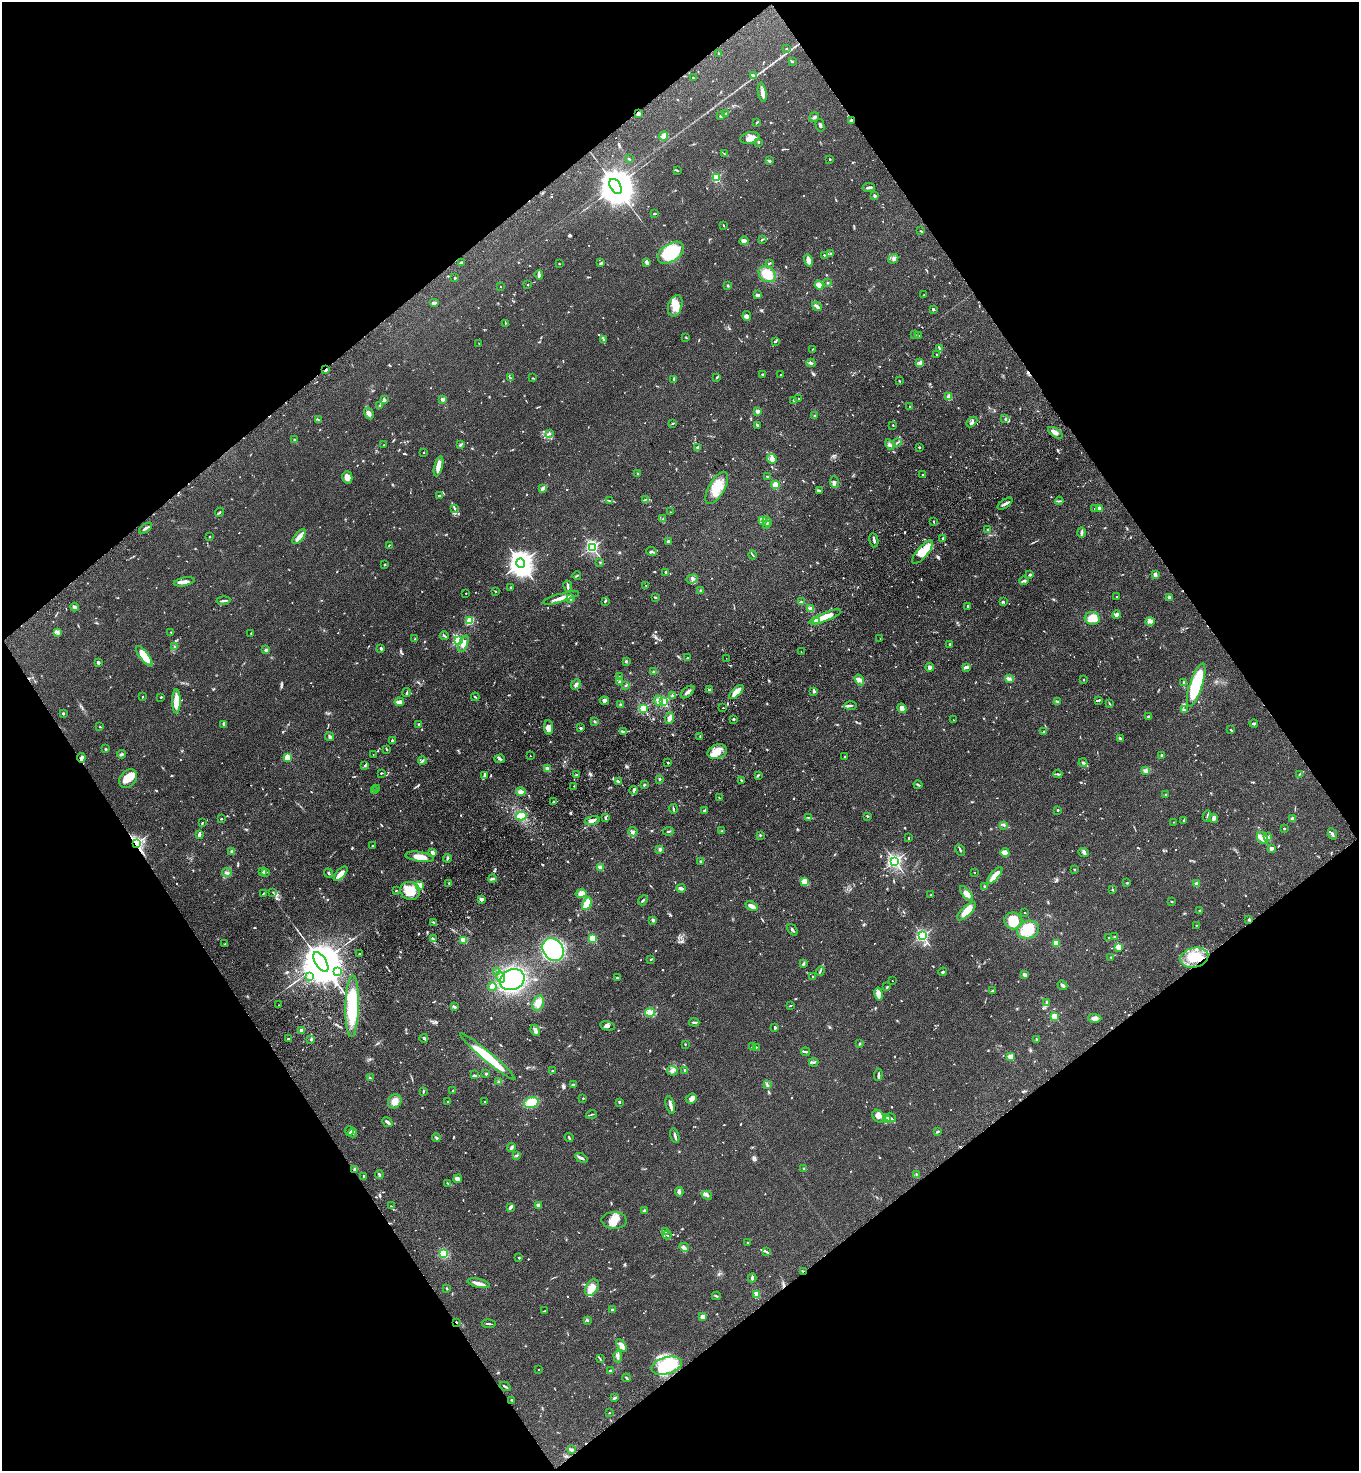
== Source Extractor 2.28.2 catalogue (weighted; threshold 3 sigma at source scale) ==
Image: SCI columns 374-5800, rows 101-5974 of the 6036 x 6074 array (HDU 1 of 3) = the unmasked area's bounding box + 8 px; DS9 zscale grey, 4 x 4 block average (1 PNG px = mean of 4 x 4 image px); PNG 1361 x 1473 px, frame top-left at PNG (2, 2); each listed source drawn as its Kron ellipse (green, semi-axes under 4 px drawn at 4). Shown black and unused: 49% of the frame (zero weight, under 3 of 4 exposures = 6% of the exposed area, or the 3 px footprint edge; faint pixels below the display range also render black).
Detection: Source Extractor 2.28.2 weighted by HDU 2 'WHT'. Background 0.0845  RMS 0.0065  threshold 0.0292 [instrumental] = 3 sigma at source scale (4.5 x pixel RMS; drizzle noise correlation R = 1.50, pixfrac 1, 0.05/0.05 arcsec/px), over >= 5 px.
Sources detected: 1087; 4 too faint to see at this stretch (4 x 4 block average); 7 inside a brighter object's white glare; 11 cosmic-ray / hot-pixel residue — neither listed nor drawn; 28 coinciding with a brighter row at this scale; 54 inside a brighter listed object's ellipse — not listed separately; of the other 983, all 500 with FLUX_AUTO >= 2.44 (the completeness limit of this list) listed and drawn (483 fainter detections not listed), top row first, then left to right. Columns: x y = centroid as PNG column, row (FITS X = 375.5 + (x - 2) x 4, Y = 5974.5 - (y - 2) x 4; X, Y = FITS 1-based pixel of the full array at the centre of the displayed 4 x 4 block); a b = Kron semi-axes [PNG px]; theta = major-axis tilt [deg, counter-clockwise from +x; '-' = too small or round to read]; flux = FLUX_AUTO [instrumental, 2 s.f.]
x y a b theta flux
786 49 2 2 - 6.3
719 53 2 2 - 16
793 61 3 2 - 2.6
754 75 4 2 - 5.4
693 78 2 2 - 4.8
762 92 9 4 -80 21
638 114 3 2 - 16
725 114 4 2 - 4.3
721 115 3 2 - 3.6
814 117 5 2 - 8.3
851 121 4 3 - 7.7
757 122 3 2 - 3.7
820 125 6 2 -76 7.5
664 136 5 3 - 40
750 138 10 5 12 34
759 142 2 2 - 5.1
724 154 3 2 - 3.5
629 159 4 2 - 2.9
830 159 2 2 - 3.3
769 161 3 2 - 5.7
677 170 2 2 - 2.8
716 178 2 2 - 360
616 186 8 5 -58 17000
869 187 6 2 9 13
875 196 3 2 - 8.2
654 214 2 2 - 4
723 225 3 2 - 2.8
921 231 3 2 - 3.2
762 240 3 2 - 3.7
744 241 4 3 - 18
671 253 15 9 33 220
831 253 2 2 - 2.8
824 255 2 2 - 4.7
893 259 5 4 - 10
808 260 6 3 -74 28
461 262 3 2 - 5.8
601 263 3 2 - 3.3
647 263 4 2 - 14
769 263 3 2 - 3.5
559 264 2 2 - 6.9
767 274 9 7 -38 68
539 275 4 3 - 10
455 278 2 2 - 3.9
828 283 2 2 - 2.9
528 285 2 2 - 2.5
728 285 2 2 - 3.7
819 285 4 4 - 14
500 287 2 2 - 3.2
758 295 4 2 - 15
924 295 3 2 - 3.8
434 303 5 2 - 9.6
675 306 11 7 73 67
817 306 5 3 - 13
933 309 3 2 - 6.9
747 316 5 3 - 10
505 323 2 2 - 3.1
914 334 3 2 - 3.3
919 335 2 2 - 2.6
686 337 2 2 - 3.4
603 339 3 2 - 3.5
776 341 2 2 - 5.2
479 344 2 2 - 2.5
939 348 3 2 - 6.3
813 349 4 2 - 2.6
937 355 2 2 - 2.7
920 362 3 2 - 11
811 363 4 2 - 6.6
326 370 3 2 - 4.4
763 374 3 2 - 6.6
780 375 2 2 - 5.5
717 377 3 2 - 2.8
511 378 2 2 - 2.9
533 378 3 2 - 2.5
674 379 3 2 - 4.3
899 381 3 2 - 2.5
949 397 3 3 - 37
442 399 2 2 - 55
799 399 2 2 - 7.5
384 400 4 3 - 6.5
794 401 4 3 - 7.1
380 406 4 2 - 4.2
910 406 2 2 - 6.1
757 411 2 2 - 59
369 413 6 4 -59 13
814 415 2 2 - 3
1005 419 2 2 - 3.1
319 420 2 2 - 2.6
972 422 6 2 42 6.9
673 423 3 2 - 3.2
757 425 3 2 - 6.1
893 425 2 2 - 3.4
1056 433 8 3 -32 24
549 434 4 2 - 5.4
294 440 2 2 - 5.3
897 442 4 2 - 4
384 445 2 2 - 4.4
460 445 3 2 - 3.7
890 445 6 3 -62 8.5
697 447 3 2 - 5.7
919 447 2 2 - 3.7
423 452 2 2 - 3
772 459 5 4 - 13
438 466 10 4 76 39
637 473 2 2 - 4.6
923 475 3 2 - 4.6
767 476 2 2 - 12
347 477 6 5 - 23
834 482 6 3 -83 8.7
775 485 4 3 - 42
717 488 18 7 60 79
542 489 3 2 - 3.6
819 491 4 3 - 6.3
440 496 4 2 - 9
645 500 3 2 - 2.9
609 501 4 2 - 3.1
1059 501 4 2 - 4.8
1005 504 8 2 35 11
1099 508 4 2 - 21
455 509 2 2 - 2.5
1095 509 2 2 - 8.4
219 512 4 2 - 5.1
671 512 3 2 - 2.8
663 518 3 2 - 3
762 520 2 2 - 3.3
767 522 5 2 - 6.4
934 522 3 2 - 4.1
766 525 2 2 - 7.9
146 528 7 2 35 10
987 530 2 2 - 11
1082 533 5 3 - 8.5
209 537 2 2 - 4.7
299 537 9 2 50 39
943 539 2 2 - 4.1
874 540 7 2 -79 11
668 541 2 2 - 46
389 545 2 2 - 2.4
592 547 2 2 - 870
651 551 5 2 - 5.5
922 552 14 5 49 77
753 555 4 2 - 3.7
600 562 2 2 - 2.7
521 563 5 4 - 5100
385 565 2 2 - 4
665 572 4 2 - 5.7
1030 575 2 2 - 8.6
1155 575 3 2 - 15
577 576 4 2 - 3.2
692 579 6 4 20 11
1024 581 5 2 - 7.3
184 582 10 3 11 23
646 585 2 2 - 3.4
568 586 6 2 -80 9
511 588 2 2 - 3
701 590 3 2 - 3.7
495 591 2 2 - 2.5
466 593 2 2 - 5
655 597 3 2 - 4.5
1116 597 2 2 - 2.6
1169 597 2 2 - 47
561 598 19 3 16 31
570 598 4 3 - 7.5
223 601 7 2 6 8.2
605 601 4 2 - 5.5
801 602 3 2 - 3.5
1003 602 4 2 - 4.3
968 606 2 2 - 7.7
75 607 4 2 - 10
811 609 3 3 - 12
1117 615 4 3 - 11
825 617 17 4 22 69
1092 618 7 6 - 51
470 621 2 2 - 150
816 621 2 2 - 110
1150 621 4 3 - 10
57 632 4 2 - 5.1
171 632 2 2 - 3.3
251 633 3 2 - 2.7
444 636 4 2 - 6
880 638 2 2 - 3.3
415 639 2 2 - 2.6
458 641 2 2 - 520
463 644 9 3 69 27
950 644 2 2 - 4
175 646 3 2 - 2.9
381 648 2 2 - 27
266 650 3 3 - 6.2
801 652 2 2 - 2.5
144 656 12 4 -53 81
688 658 2 2 - 5.3
726 658 2 2 - 3.1
626 661 3 2 - 3.7
98 663 3 2 - 10
930 667 4 3 - 18
966 667 3 2 - 17
654 672 3 2 - 4.3
619 677 2 2 - 5.4
1009 679 3 2 - 6.1
1083 679 2 2 - 2.5
859 680 6 4 -55 13
619 682 3 2 - 4.6
1184 683 3 2 - 4.3
576 684 5 2 - 6.3
626 685 2 2 - 3.2
1196 685 22 6 72 280
709 690 3 2 - 3.8
814 691 3 2 - 6.1
687 692 8 3 40 14
736 692 9 4 43 45
406 693 4 2 - 3.9
672 696 3 2 - 4.6
142 697 2 2 - 2.5
161 697 2 2 - 3.2
475 697 4 2 - 3.6
658 700 5 4 - 14
1099 700 2 2 - 4.9
176 701 12 3 90 66
604 701 4 3 - 10
399 702 5 3 - 25
664 702 2 2 - 240
1057 702 4 3 - 4.7
1109 703 3 2 - 3.8
620 705 3 2 - 4.7
851 706 6 2 1 6.7
723 708 2 2 - 5.2
902 708 5 3 - 23
643 709 2 2 - 380
1185 710 3 2 - 4.3
63 713 2 2 - 14
1148 716 3 2 - 3.7
670 718 6 3 68 23
733 719 3 2 - 5.1
953 720 2 2 - 2.6
595 721 3 3 - 3.7
223 724 2 2 - 3.9
1254 724 4 2 - 7.9
419 725 2 2 - 36
100 727 2 2 - 3.9
549 727 7 4 -85 20
581 728 3 2 - 4.5
1231 730 2 2 - 4.3
624 731 3 2 - 3.7
1044 732 2 2 - 4.9
700 736 2 2 - 2.5
330 737 4 3 - 8.4
1120 738 4 2 - 4.5
392 740 2 2 - 6.5
105 749 3 2 - 3.4
387 749 3 2 - 4.6
717 752 10 7 19 47
122 754 4 2 - 7.1
373 754 2 2 - 3.2
1162 755 2 2 - 22
530 756 2 2 - 4
845 756 2 2 - 3.9
287 757 2 2 - 180
81 758 4 2 - 12
500 759 5 3 - 7
422 761 4 2 - 11
668 763 2 2 - 12
1083 763 4 2 - 5.3
365 765 3 2 - 5.9
547 769 3 2 - 13
1146 770 3 3 - 5.4
381 773 3 2 - 2.7
1058 774 4 2 - 6.6
1299 774 3 2 - 3.3
576 775 3 2 - 3.7
758 775 3 2 - 4
484 776 4 2 - 3.9
128 779 10 8 51 72
659 779 3 2 - 3.9
741 780 3 2 - 3.4
618 781 3 2 - 3.8
644 785 3 2 - 5.5
918 785 4 2 - 5
574 786 2 2 - 5
377 788 2 2 - 2.6
374 790 3 2 - 2.9
634 790 4 2 - 9.4
521 792 5 3 - 15
1166 794 2 2 - 2.5
719 798 4 2 - 2.6
553 801 2 2 - 4
673 809 5 2 - 4.9
1058 810 2 2 - 14
704 811 2 2 - 26
521 816 5 3 - 59
867 816 2 2 - 3.1
1207 816 5 2 - 4.3
605 818 4 2 - 5.7
808 818 3 2 - 3.2
1214 818 4 4 - 9.2
221 819 2 2 - 4
1292 819 2 2 - 58
592 820 7 2 13 23
1184 820 2 2 - 2.7
1174 822 2 2 - 2.8
202 823 2 2 - 2.9
1004 825 3 2 - 4.8
1284 829 2 2 - 12
668 831 5 2 - 4.1
722 831 2 2 - 3
633 832 5 3 - 7.2
199 834 3 2 - 15
1332 834 6 2 -64 7
760 835 2 2 - 2.9
1268 837 3 2 - 3.9
908 838 3 2 - 2.6
1262 838 6 5 - 20
136 844 3 2 - 1400
372 845 2 2 - 2.5
1271 848 2 2 - 63
660 849 3 3 - 6.8
960 850 6 2 -63 6.6
232 851 2 2 - 50
1005 852 4 3 - 38
1084 852 5 2 - 6.7
433 853 4 3 - 15
420 857 14 5 -8 48
447 858 4 2 - 5.4
701 861 2 2 - 29
895 861 2 2 - 1200
600 868 2 2 - 120
1074 870 2 2 - 5.5
262 872 4 2 - 4.7
266 872 3 2 - 3.2
227 873 5 3 - 7.1
329 873 5 2 - 4.6
974 873 2 2 - 3
341 874 9 4 48 27
995 875 10 3 49 58
492 879 4 2 - 11
804 882 4 3 - 33
449 883 2 2 - 3.5
1127 883 3 2 - 4.1
1196 884 2 2 - 80
419 886 2 2 - 220
985 887 3 2 - 5.4
681 888 4 3 - 10
396 890 2 2 - 3.4
1112 890 2 2 - 4.5
410 891 10 9 - 82
273 892 2 2 - 2.7
581 893 5 4 - 27
263 894 3 2 - 2.5
967 894 9 4 -51 19
931 895 2 2 - 2.6
481 899 2 2 - 68
643 900 5 2 - 4.5
1171 902 2 2 - 3.3
587 904 7 3 64 79
752 906 6 3 -23 23
1200 910 2 2 - 13
967 911 12 5 44 57
1025 913 2 2 - 6.1
653 920 3 2 - 7.4
1249 920 2 2 - 4.6
1013 921 9 8 - 130
434 922 2 2 - 2.7
1196 925 2 2 - 5
792 930 6 2 -53 6.8
1028 930 11 9 18 84
922 936 2 2 - 780
1115 937 3 2 - 3.1
1109 938 2 2 - 4.4
433 939 3 2 - 2.8
593 939 2 2 - 230
463 940 2 2 - 200
1056 943 2 2 - 140
225 944 3 2 - 3.6
1118 947 2 2 - 170
553 949 12 10 -56 400
359 954 2 2 - 3.4
1111 957 3 2 - 2.7
1194 958 14 10 15 89
650 959 2 2 - 2.6
321 962 11 5 -57 32000
803 964 3 2 - 6.4
337 971 3 2 - 5.1
497 971 2 2 - 18
820 971 5 2 - 5
943 972 4 2 - 5.6
1025 975 4 3 - 7.6
309 976 2 2 - 35
501 977 5 3 - 14
813 977 3 2 - 5.4
617 978 3 2 - 3.4
512 980 12 10 25 620
892 981 2 2 - 2.6
1062 985 5 2 - 9.2
492 987 4 3 - 23
887 987 4 2 - 3.4
993 991 4 2 - 9.6
878 994 6 3 -79 22
538 1003 8 5 73 23
1047 1003 4 2 - 5.7
279 1005 2 2 - 4.2
352 1006 31 6 88 230
790 1006 3 2 - 4.3
455 1007 3 3 - 5
650 1012 5 2 - 8.5
1055 1016 2 2 - 190
1095 1018 6 4 0 17
694 1022 5 2 - 6.2
607 1026 7 3 -12 9
775 1028 4 2 - 6.5
301 1030 2 2 - 58
535 1030 6 3 -66 17
424 1038 4 2 - 7.8
288 1039 3 2 - 5.8
1037 1039 3 2 - 3.5
311 1040 4 3 - 4.9
685 1044 2 2 - 2.4
859 1044 4 2 - 4.1
752 1047 3 2 - 3
756 1047 2 2 - 4.6
805 1052 4 2 - 5.4
488 1057 36 5 -40 160
1011 1057 2 2 - 130
814 1062 5 3 - 7.3
685 1070 2 2 - 48
552 1071 3 2 - 3.7
672 1071 5 4 - 12
486 1074 2 2 - 23
474 1075 3 2 - 3.9
878 1075 6 2 88 7.1
370 1078 4 2 - 4.1
499 1082 4 3 - 5.6
573 1085 3 3 - 3.9
767 1085 3 2 - 2.7
453 1091 2 2 - 2.5
423 1092 3 2 - 3.7
583 1098 2 2 - 9.7
691 1098 6 4 23 12
395 1101 7 6 - 29
448 1102 2 2 - 3
485 1102 2 2 - 3.1
619 1102 3 2 - 4.5
531 1103 7 5 18 83
670 1105 9 2 -76 21
591 1114 6 2 17 4.5
878 1116 7 5 -56 27
890 1118 6 2 -18 6.5
888 1120 4 2 - 4.4
387 1122 5 2 - 10
349 1131 5 3 - 6.8
937 1132 4 2 - 4.1
353 1133 5 2 - 6.1
675 1136 8 2 -75 11
436 1138 4 2 - 6.5
569 1138 5 2 - 5.7
511 1147 5 2 - 9.4
517 1155 3 2 - 4
581 1158 7 2 -30 11
804 1168 4 2 - 4
355 1170 2 2 - 65
916 1174 3 2 - 2.7
379 1175 4 3 - 8.6
363 1176 2 2 - 3.4
458 1179 4 3 - 7.7
448 1183 4 2 - 3.5
679 1192 4 3 - 9.4
707 1195 5 2 - 8.2
538 1205 2 2 - 67
391 1206 3 2 - 2.6
510 1207 4 2 - 14
644 1211 3 3 - 4.1
614 1220 12 8 -1 45
666 1231 2 2 - 2.5
667 1235 4 2 - 3.4
748 1242 2 2 - 7.2
684 1247 5 3 - 8.4
766 1252 4 2 - 5.6
443 1254 2 2 - 140
519 1258 2 2 - 12
803 1271 2 2 - 7.8
752 1278 4 2 - 8.3
478 1283 11 3 -12 21
592 1288 9 6 58 42
447 1289 3 2 - 2.8
757 1294 3 2 - 24
716 1296 4 2 - 3.7
612 1310 2 2 - 19
544 1311 4 2 - 2.8
703 1317 2 2 - 93
588 1321 3 2 - 2.8
456 1322 2 2 - 18
489 1324 7 2 -7 4.6
621 1346 7 3 -55 30
618 1356 6 3 -86 9.3
600 1359 4 2 - 3
667 1366 16 8 16 130
539 1370 2 2 - 3
610 1371 3 2 - 3.6
626 1378 4 2 - 4.1
505 1386 6 2 -29 6.1
615 1398 4 2 - 4.2
512 1400 3 2 - 3.8
609 1413 2 2 - 2.6
571 1450 3 3 - 7.8
Overlapping masked pixels (flux is a lower limit): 8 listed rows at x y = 638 114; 851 121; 326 370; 81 758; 136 844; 355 1170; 803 1271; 456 1322
Diffuse or blended objects may show on this block-average render without a row.